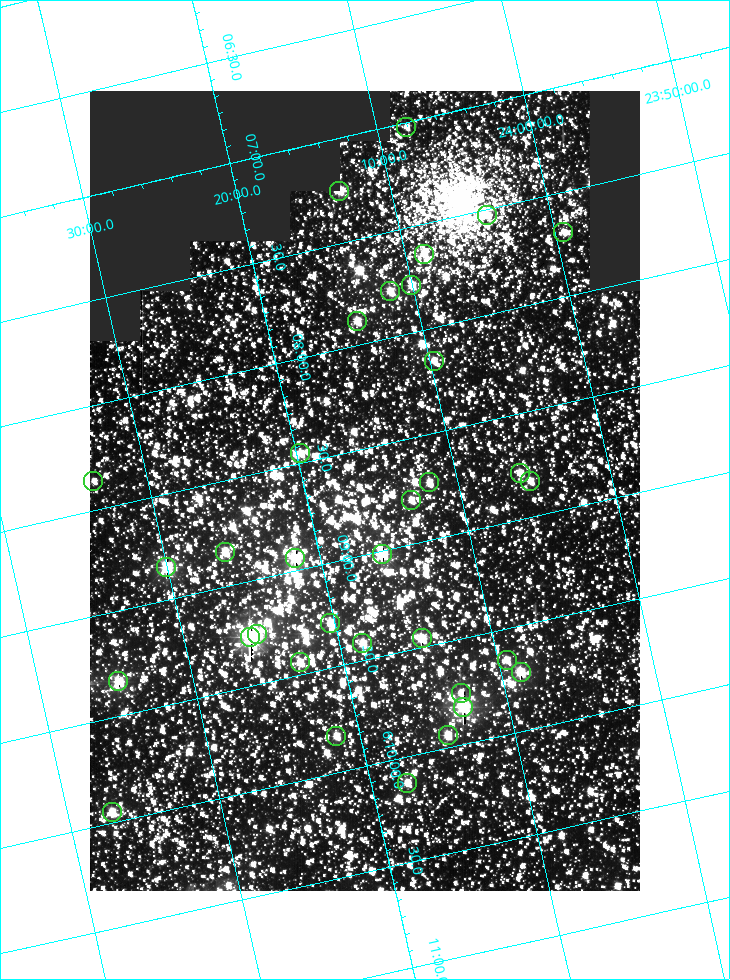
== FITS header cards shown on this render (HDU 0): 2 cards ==
NAXIS1  =                  550
NAXIS2  =                  800

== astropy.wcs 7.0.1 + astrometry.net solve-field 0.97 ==
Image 550 x 800 px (HDU 0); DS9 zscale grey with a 90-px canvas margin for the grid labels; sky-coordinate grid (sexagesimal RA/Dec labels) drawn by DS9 from the SOLVED WCS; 34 Tycho-2 reference stars matched to detected sources circled (green)
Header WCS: RA---TAN/DEC--TAN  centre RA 06:08:42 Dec +24:16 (92.17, +24.27 deg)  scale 3.98 arcsec/px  FOV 36.4' x 53.0'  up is -103 deg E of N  parity normal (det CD < 0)
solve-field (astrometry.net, Tycho-2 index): VERIFIED the header's WCS against the Tycho-2 star catalogue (verified at 3 index scales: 19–34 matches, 0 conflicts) and refined it, rather than solving blind
Solved WCS: RA---TAN-SIP/DEC--TAN-SIP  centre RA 06:08:42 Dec +24:16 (92.17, +24.27 deg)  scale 3.97 arcsec/px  FOV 36.4' x 53.0'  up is -103 deg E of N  parity normal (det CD < 0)
The solver's refit moves the header's centre by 0.32 arcsec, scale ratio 0.9998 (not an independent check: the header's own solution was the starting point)
Tycho-2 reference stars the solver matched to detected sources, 34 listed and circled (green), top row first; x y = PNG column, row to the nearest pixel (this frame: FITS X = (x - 90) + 1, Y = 800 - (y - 91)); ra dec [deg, ICRS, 3 dp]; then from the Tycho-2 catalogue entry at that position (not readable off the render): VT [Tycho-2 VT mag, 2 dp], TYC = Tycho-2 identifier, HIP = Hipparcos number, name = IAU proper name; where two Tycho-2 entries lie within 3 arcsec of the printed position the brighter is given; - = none
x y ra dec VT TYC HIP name
406 127 91.756 +24.135 11.55 1864-383-1 - -
339 191 91.813 +24.222 9.50 1864-951-1 - -
487 215 91.882 +24.069 10.67 1864-1197-1 - -
563 232 91.922 +23.991 11.04 1864-773-1 - -
424 254 91.910 +24.147 9.81 1864-677-1 - -
411 285 91.945 +24.168 9.83 1864-545-1 - -
390 291 91.946 +24.193 9.49 1864-879-1 - -
357 321 91.972 +24.235 9.87 1864-607-1 - -
434 361 92.040 +24.163 9.97 1864-387-1 - -
300 453 92.113 +24.329 10.09 1877-692-1 - -
520 473 92.195 +24.097 9.91 1877-1306-1 - -
93 481 92.090 +24.558 11.22 1868-1493-1 - -
530 481 92.208 +24.088 10.02 1877-898-1 - -
429 482 92.182 +24.197 9.90 1877-42-1 - -
411 500 92.198 +24.221 10.14 1877-234-1 - -
225 552 92.210 +24.434 9.33 1881-345-1 - -
382 554 92.254 +24.266 8.73 1877-224-1 - -
295 558 92.236 +24.360 8.19 1877-300-1 29148 -
166 567 92.212 +24.501 8.67 1881-93-1 - -
330 623 92.321 +24.338 9.42 1877-884-1 - -
257 634 92.315 +24.419 9.14 1881-15-1 - -
250 637 92.316 +24.428 7.55 1881-1595-1 - -
422 638 92.364 +24.244 8.80 1877-1589-1 - -
362 643 92.355 +24.308 9.21 1877-702-1 - -
507 660 92.412 +24.157 10.23 1877-766-1 - -
300 662 92.360 +24.380 9.69 1881-496-1 - -
521 672 92.431 +24.145 8.75 1877-16-1 - -
118 681 92.334 +24.580 8.60 1881-81-1 - -
461 693 92.439 +24.215 10.07 1877-154-1 - -
463 707 92.456 +24.215 7.57 1877-1484-1 - -
448 735 92.485 +24.239 9.49 1877-1276-1 - -
336 736 92.457 +24.359 9.75 1877-1432-1 - -
407 783 92.531 +24.294 10.40 1877-334-1 - -
112 812 92.487 +24.619 9.38 1881-1542-1 - -